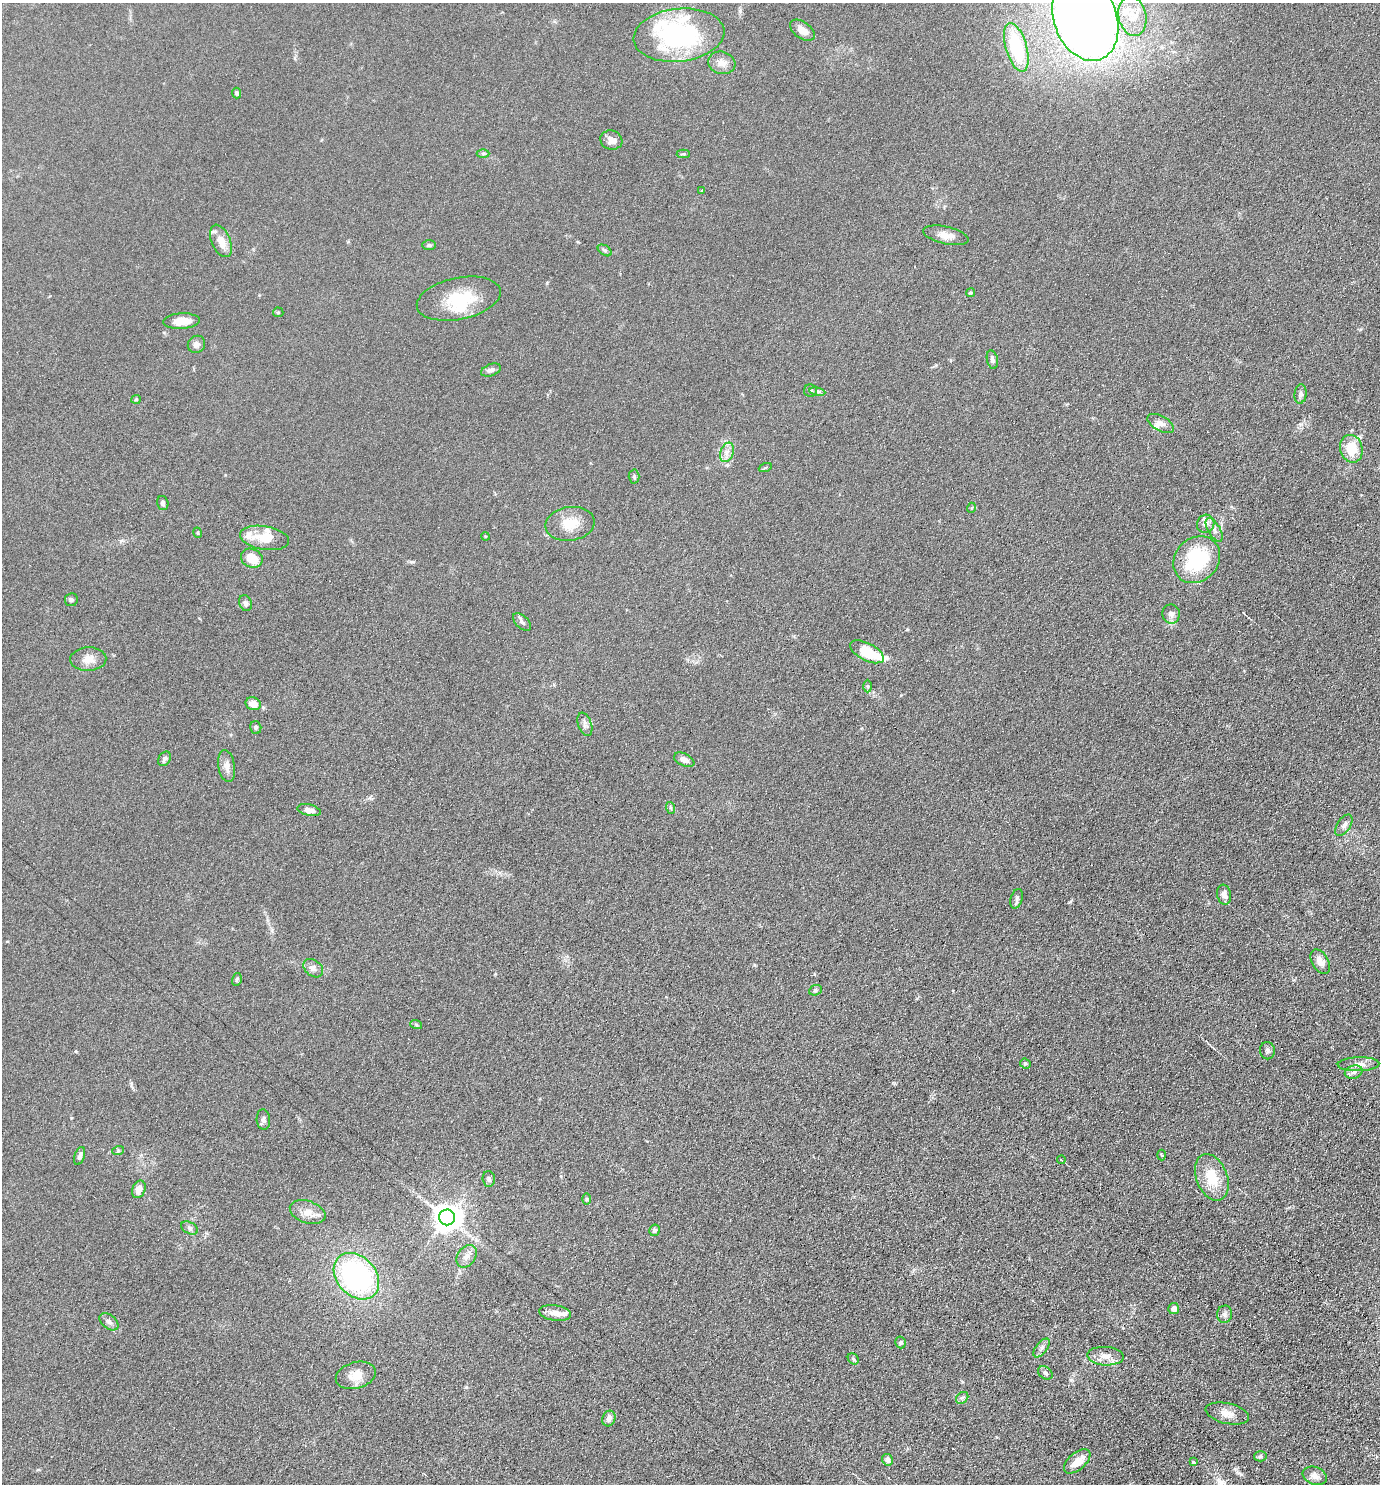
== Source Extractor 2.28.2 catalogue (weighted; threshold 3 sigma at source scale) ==
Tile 6 of 4 x 4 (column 2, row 2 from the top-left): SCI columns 1528-2905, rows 2973-4454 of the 5952 x 5946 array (HDU 1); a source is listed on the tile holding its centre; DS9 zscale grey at full resolution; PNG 1382 x 1486 px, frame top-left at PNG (2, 3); each listed source drawn as its Kron ellipse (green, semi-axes under 4 px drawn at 4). Shown black and unused: <1% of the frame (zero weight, under 4 of 8 exposures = <1% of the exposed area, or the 3 px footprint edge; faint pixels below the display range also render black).
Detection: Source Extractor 2.28.2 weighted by HDU 2 'WHT'; one run over the whole footprint, this tile lists its part. Background 0.0906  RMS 0.0077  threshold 0.0316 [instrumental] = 3 sigma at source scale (4.09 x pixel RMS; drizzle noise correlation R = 1.36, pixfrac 0.8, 0.05/0.05 arcsec/px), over >= 5 px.
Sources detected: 114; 1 inside a brighter object's white glare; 1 cosmic-ray / hot-pixel residue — neither listed nor drawn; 11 inside a brighter listed object's ellipse — not listed separately; the other 101 listed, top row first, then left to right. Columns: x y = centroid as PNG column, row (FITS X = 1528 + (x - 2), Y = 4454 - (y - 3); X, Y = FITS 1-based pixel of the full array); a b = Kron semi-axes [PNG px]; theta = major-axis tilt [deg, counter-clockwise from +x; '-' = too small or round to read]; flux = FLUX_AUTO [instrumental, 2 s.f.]
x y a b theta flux
1132 16 20 14 -78 12
1085 18 44 31 -70 950
802 30 14 8 -36 6.5
679 35 45 26 6 99
1016 47 25 10 -74 46
722 63 14 11 -15 5.4
237 93 5 4 - 1.4
611 140 11 9 -18 5.4
483 153 6 4 0 0.98
683 154 7 4 0 0.92
702 191 4 3 - 0.63
946 235 23 8 -12 6.6
221 241 17 9 -66 8.6
429 245 7 5 -1 1.2
605 250 8 4 -35 1.4
971 293 4 4 - 1.1
459 299 43 21 12 32
278 312 5 5 - 0.84
181 321 18 8 3 9.3
196 344 9 8 - 3.3
992 360 9 5 -78 2.8
491 370 10 6 21 2.3
810 391 6 6 - 1.7
817 392 8 4 -9 1.6
1301 394 9 6 82 2.4
136 399 5 4 - 0.8
1161 423 14 7 -29 4
1351 449 14 11 -76 17
727 452 10 6 71 3.4
765 468 6 4 19 0.84
634 476 7 5 -89 1.4
163 503 7 5 -75 1.6
971 508 5 3 - 0.58
570 524 25 16 8 14
1206 524 9 8 - 3.3
1214 530 13 6 -60 3.4
198 533 5 3 - 0.7
485 536 4 3 - 0.57
264 538 25 11 -9 15
252 558 11 9 -24 13
1197 560 25 21 45 46
71 600 6 6 - 1.4
245 603 8 6 -66 2.1
1171 614 9 8 - 3.2
522 622 11 6 -42 2.1
867 652 18 8 -27 21
88 659 18 11 3 6.9
868 686 6 4 -88 1
253 704 8 6 -21 7.5
585 724 12 6 -70 2.7
256 727 6 5 - 1.3
165 759 8 5 57 2
684 760 11 6 -24 4.4
227 766 16 8 -80 5.1
671 808 6 3 -71 0.98
309 810 12 5 -13 5
1344 825 12 6 56 3.3
1224 895 10 7 -79 3.6
1017 899 10 6 73 2.2
1320 962 13 8 -59 5.4
313 968 11 8 -38 3.5
237 979 6 5 - 1.2
815 990 6 5 - 1.2
416 1024 6 4 -20 0.85
1267 1051 8 7 - 2.1
1025 1064 5 5 - 0.93
1358 1064 21 7 2 5.2
1354 1072 9 6 15 2.4
263 1120 10 6 -85 2.2
118 1151 6 4 19 0.87
1162 1155 5 3 - 0.77
80 1156 9 5 71 2.5
1061 1160 4 2 - 0.83
1212 1177 24 15 -69 19
489 1179 8 6 -86 2
139 1189 9 6 68 5.4
587 1199 6 4 -90 0.81
308 1212 18 11 -19 8.5
447 1217 8 8 - 870
189 1228 9 5 -27 1.8
655 1230 6 5 - 1.8
467 1256 12 9 54 4.8
356 1276 26 19 -48 120
1174 1309 5 5 - 4.2
555 1313 16 7 -9 5.5
1224 1314 8 7 - 2.5
109 1322 11 6 -39 2.5
901 1342 6 5 - 1.1
1042 1348 11 6 53 2.4
1105 1356 18 9 -4 7.2
853 1359 6 5 - 1.1
1045 1373 8 6 -41 1.9
356 1375 20 13 16 9.8
962 1398 7 5 42 1.4
1227 1413 22 10 -13 7.1
609 1419 8 6 70 3.2
1260 1456 6 5 - 1.4
887 1460 6 5 - 3
1077 1461 16 8 41 9.2
1193 1462 4 3 - 0.87
1315 1476 12 9 -21 4.6
Isophote crosses this tile's border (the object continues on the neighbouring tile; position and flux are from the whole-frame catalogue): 1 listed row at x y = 1085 18